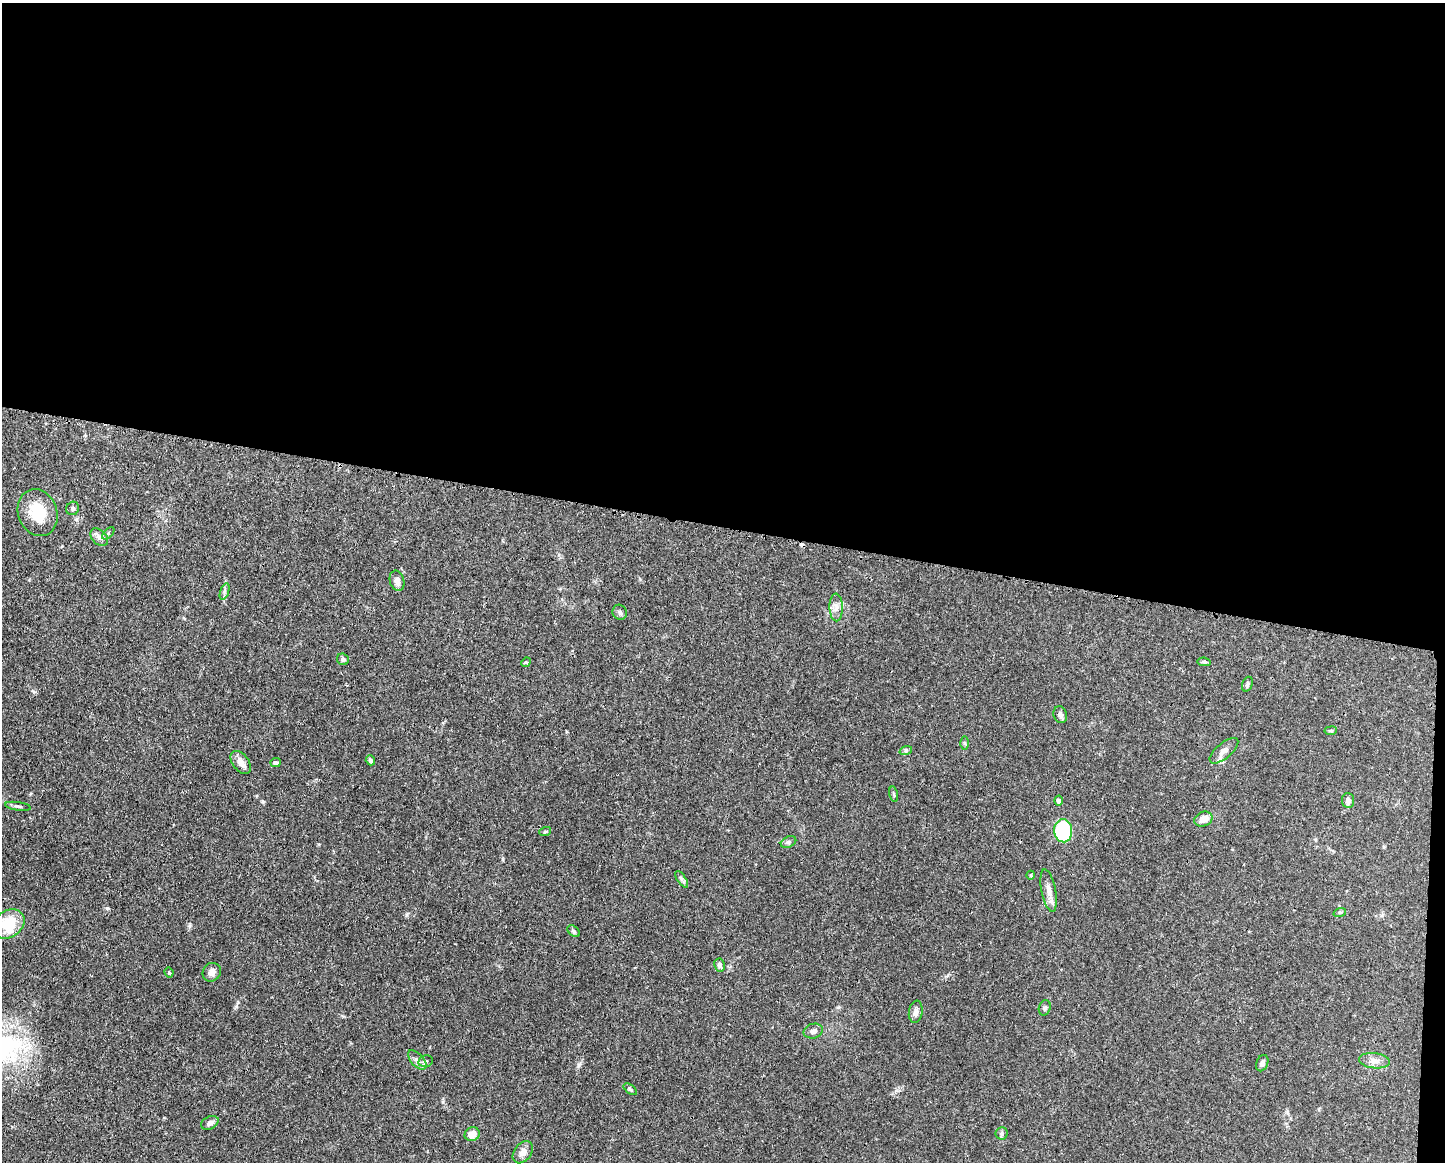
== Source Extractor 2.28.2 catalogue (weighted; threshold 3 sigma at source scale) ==
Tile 3 of 3 x 4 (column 3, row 1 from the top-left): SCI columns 3001-4443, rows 3486-4645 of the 4668 x 4652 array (HDU 1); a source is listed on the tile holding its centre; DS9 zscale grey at full resolution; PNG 1447 x 1164 px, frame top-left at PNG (2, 3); each listed source drawn as its Kron ellipse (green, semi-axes under 4 px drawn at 4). Shown black and unused: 46% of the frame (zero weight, under 3 of 4 exposures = <1% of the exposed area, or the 3 px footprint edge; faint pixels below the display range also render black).
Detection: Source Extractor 2.28.2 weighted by HDU 2 'WHT'; one run over the whole footprint, this tile lists its part. Background 0.0443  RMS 0.0029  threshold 0.0129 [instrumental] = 3 sigma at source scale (4.5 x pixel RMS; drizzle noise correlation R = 1.50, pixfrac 1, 0.05/0.05 arcsec/px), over >= 5 px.
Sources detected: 51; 1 inside a brighter object's white glare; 1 cosmic-ray / hot-pixel residue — neither listed nor drawn; the other 49 listed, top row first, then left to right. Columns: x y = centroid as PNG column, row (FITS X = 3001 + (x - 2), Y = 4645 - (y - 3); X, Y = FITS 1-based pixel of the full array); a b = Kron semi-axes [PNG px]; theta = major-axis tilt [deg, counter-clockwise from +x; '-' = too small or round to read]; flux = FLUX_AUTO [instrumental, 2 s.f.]
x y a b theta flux
73 508 7 6 - 0.64
38 513 24 19 -70 8.7
108 533 8 3 45 0.34
99 537 10 7 -43 1.2
397 581 10 7 -75 1.8
224 591 9 4 71 0.66
836 607 14 6 -89 1.6
620 612 8 7 - 0.7
343 659 6 5 - 0.71
526 662 5 4 - 0.3
1204 662 7 4 -8 0.44
1247 684 8 5 69 0.58
1060 715 8 6 -71 0.93
1331 731 6 4 6 0.4
964 743 6 4 -89 0.39
906 750 6 4 19 0.43
1224 751 17 7 40 1.9
370 760 5 4 - 0.56
276 762 5 4 - 0.68
241 763 13 8 -52 2
894 794 8 3 -77 0.37
1059 800 5 4 - 1.1
1348 800 7 6 - 1.2
18 806 13 3 -8 0.62
1203 819 9 7 23 2.6
1063 831 11 9 -85 22
545 832 6 4 18 0.33
788 842 8 5 26 0.65
1031 875 4 3 - 0.23
682 879 10 4 -55 0.74
1049 891 22 7 -79 2.3
1340 912 6 4 18 0.37
8 924 17 13 34 8.8
574 931 7 5 -42 0.49
720 965 6 5 - 0.74
169 972 5 3 - 0.46
212 972 10 8 49 1.3
1045 1008 8 5 72 0.65
916 1012 11 6 80 1.2
813 1031 10 7 15 1.3
417 1060 12 6 -46 1.2
426 1061 7 5 14 0.62
1374 1061 15 7 -6 2
1262 1063 8 5 69 1
630 1089 8 4 -36 0.42
210 1123 9 6 26 1
1002 1133 6 6 - 0.6
472 1134 8 6 23 2.5
523 1152 12 8 53 1.7
Unlisted compact peaks at least as high as the median listed source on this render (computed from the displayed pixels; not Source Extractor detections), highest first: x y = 107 908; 263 802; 579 1065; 236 1007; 407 915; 33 691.